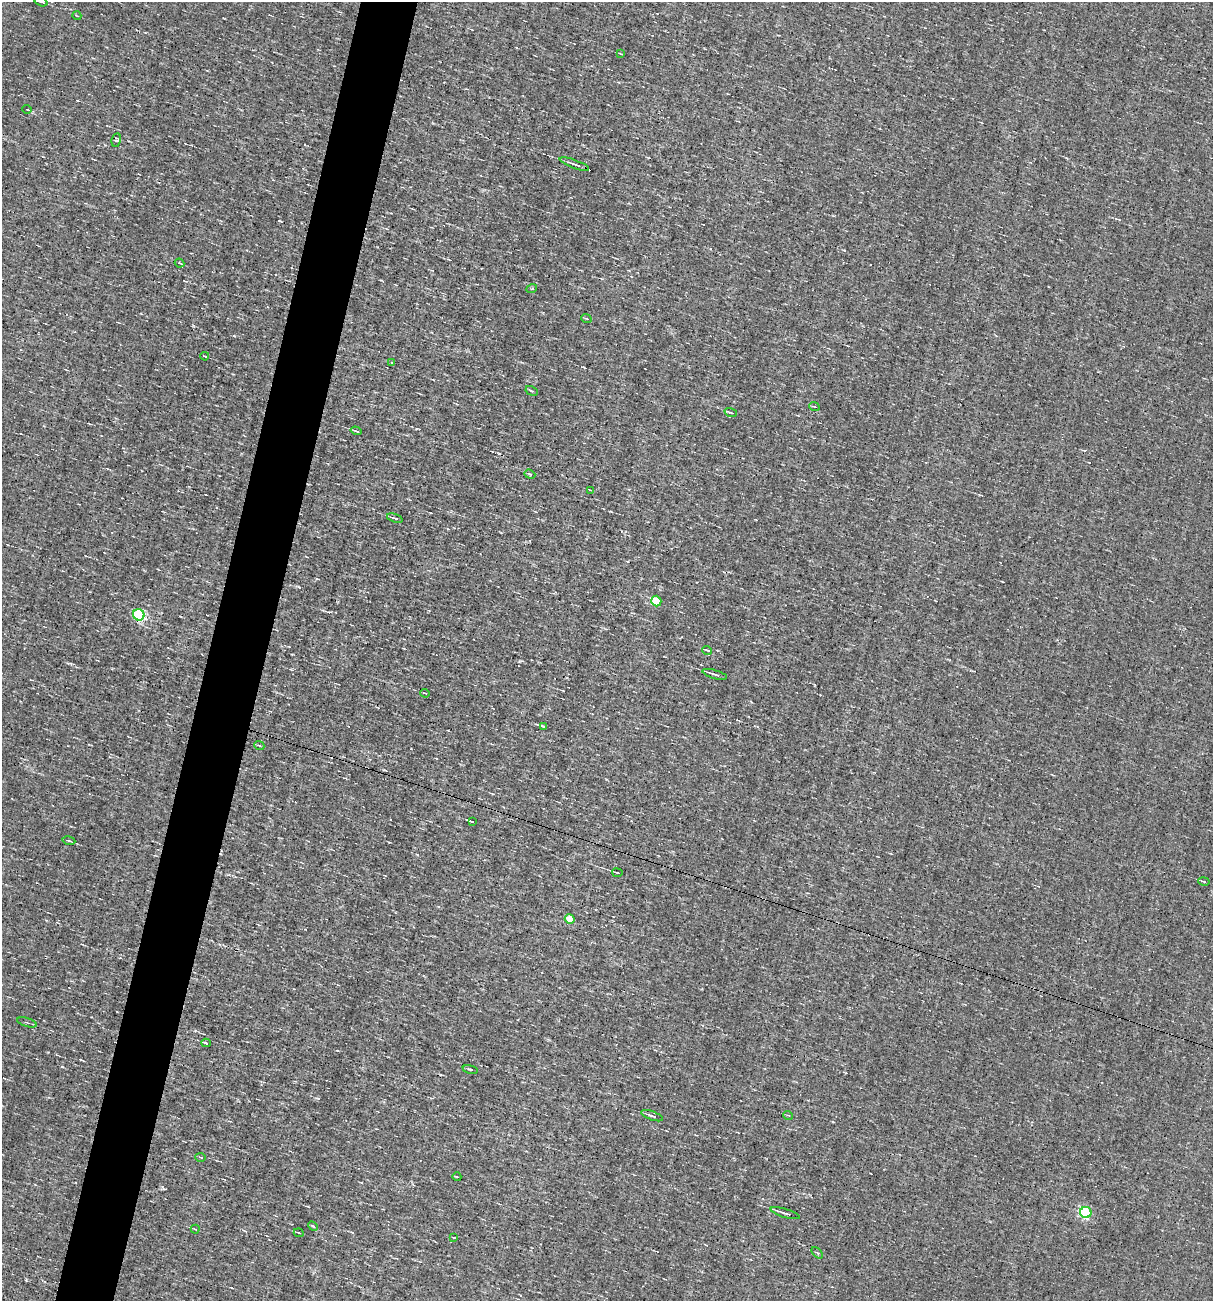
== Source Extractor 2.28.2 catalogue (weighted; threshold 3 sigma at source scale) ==
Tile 7 of 4 x 4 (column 3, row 2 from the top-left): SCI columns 2537-3747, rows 2598-3896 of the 5198 x 5194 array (HDU 1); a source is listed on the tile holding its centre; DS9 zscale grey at full resolution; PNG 1215 x 1303 px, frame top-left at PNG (2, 2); each listed source drawn as its Kron ellipse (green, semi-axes under 4 px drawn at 4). Shown black and unused: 5% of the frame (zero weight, under 3 of 4 exposures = <1% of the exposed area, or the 3 px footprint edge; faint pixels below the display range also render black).
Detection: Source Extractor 2.28.2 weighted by HDU 2 'WHT'; one run over the whole footprint, this tile lists its part. Background -0.00129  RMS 0.035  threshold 0.158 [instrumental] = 3 sigma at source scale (4.5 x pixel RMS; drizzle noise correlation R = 1.50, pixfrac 1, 0.05/0.05 arcsec/px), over >= 5 px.
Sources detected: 48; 4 cosmic-ray / hot-pixel residue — neither listed nor drawn; the other 44 listed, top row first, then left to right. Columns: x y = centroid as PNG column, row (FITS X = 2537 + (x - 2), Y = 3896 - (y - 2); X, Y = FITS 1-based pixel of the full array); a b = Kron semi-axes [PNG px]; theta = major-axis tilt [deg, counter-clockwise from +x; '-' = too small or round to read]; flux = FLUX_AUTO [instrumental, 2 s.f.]
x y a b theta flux
41 2 7 2 -18 4.7
77 16 4 2 - 2.5
621 54 3 2 - 2.2
27 109 5 3 - 2.7
116 140 7 4 79 4.9
574 164 15 2 -20 12
180 263 5 3 - 3.3
532 288 5 3 - 3.3
586 318 5 3 - 3
205 356 4 2 - 2.9
392 363 4 2 - 2.2
532 391 6 3 -29 3.9
814 406 5 3 - 2.7
731 413 6 3 -19 3.8
356 431 5 2 - 5.7
530 474 6 4 -21 4.8
590 490 4 3 - 2.2
395 518 8 3 -19 7.2
656 601 5 5 - 92
139 615 6 5 - 480
707 650 5 3 - 4.1
715 674 13 3 -17 12
425 693 5 2 - 3.2
544 726 3 3 - 8.7
259 745 5 3 - 4
472 821 3 2 - 3.6
69 840 6 3 -11 4.3
617 873 5 2 - 5.2
1204 881 6 3 -11 4.1
570 919 5 4 - 60
27 1022 10 2 -17 4
206 1043 4 3 - 20
470 1069 7 3 -12 4.7
788 1115 5 3 - 2.8
652 1116 11 3 -20 8.5
201 1157 5 3 - 3.3
457 1177 4 2 - 2.5
1086 1212 5 5 - 330
785 1213 15 3 -17 11
313 1226 5 3 - 4
195 1229 4 3 - 3.3
299 1233 5 2 - 3.5
454 1238 3 2 - 2.5
817 1253 7 2 -44 3.6
Isophote crosses this tile's border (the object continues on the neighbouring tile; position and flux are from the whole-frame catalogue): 1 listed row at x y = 41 2
Unlisted compact peaks at least as high as the median listed source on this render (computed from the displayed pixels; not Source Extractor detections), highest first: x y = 299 587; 519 661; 62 1067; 234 336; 844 250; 195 1031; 163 1189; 71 664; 833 1122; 318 1098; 606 779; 48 1052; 381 280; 389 842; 308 1206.